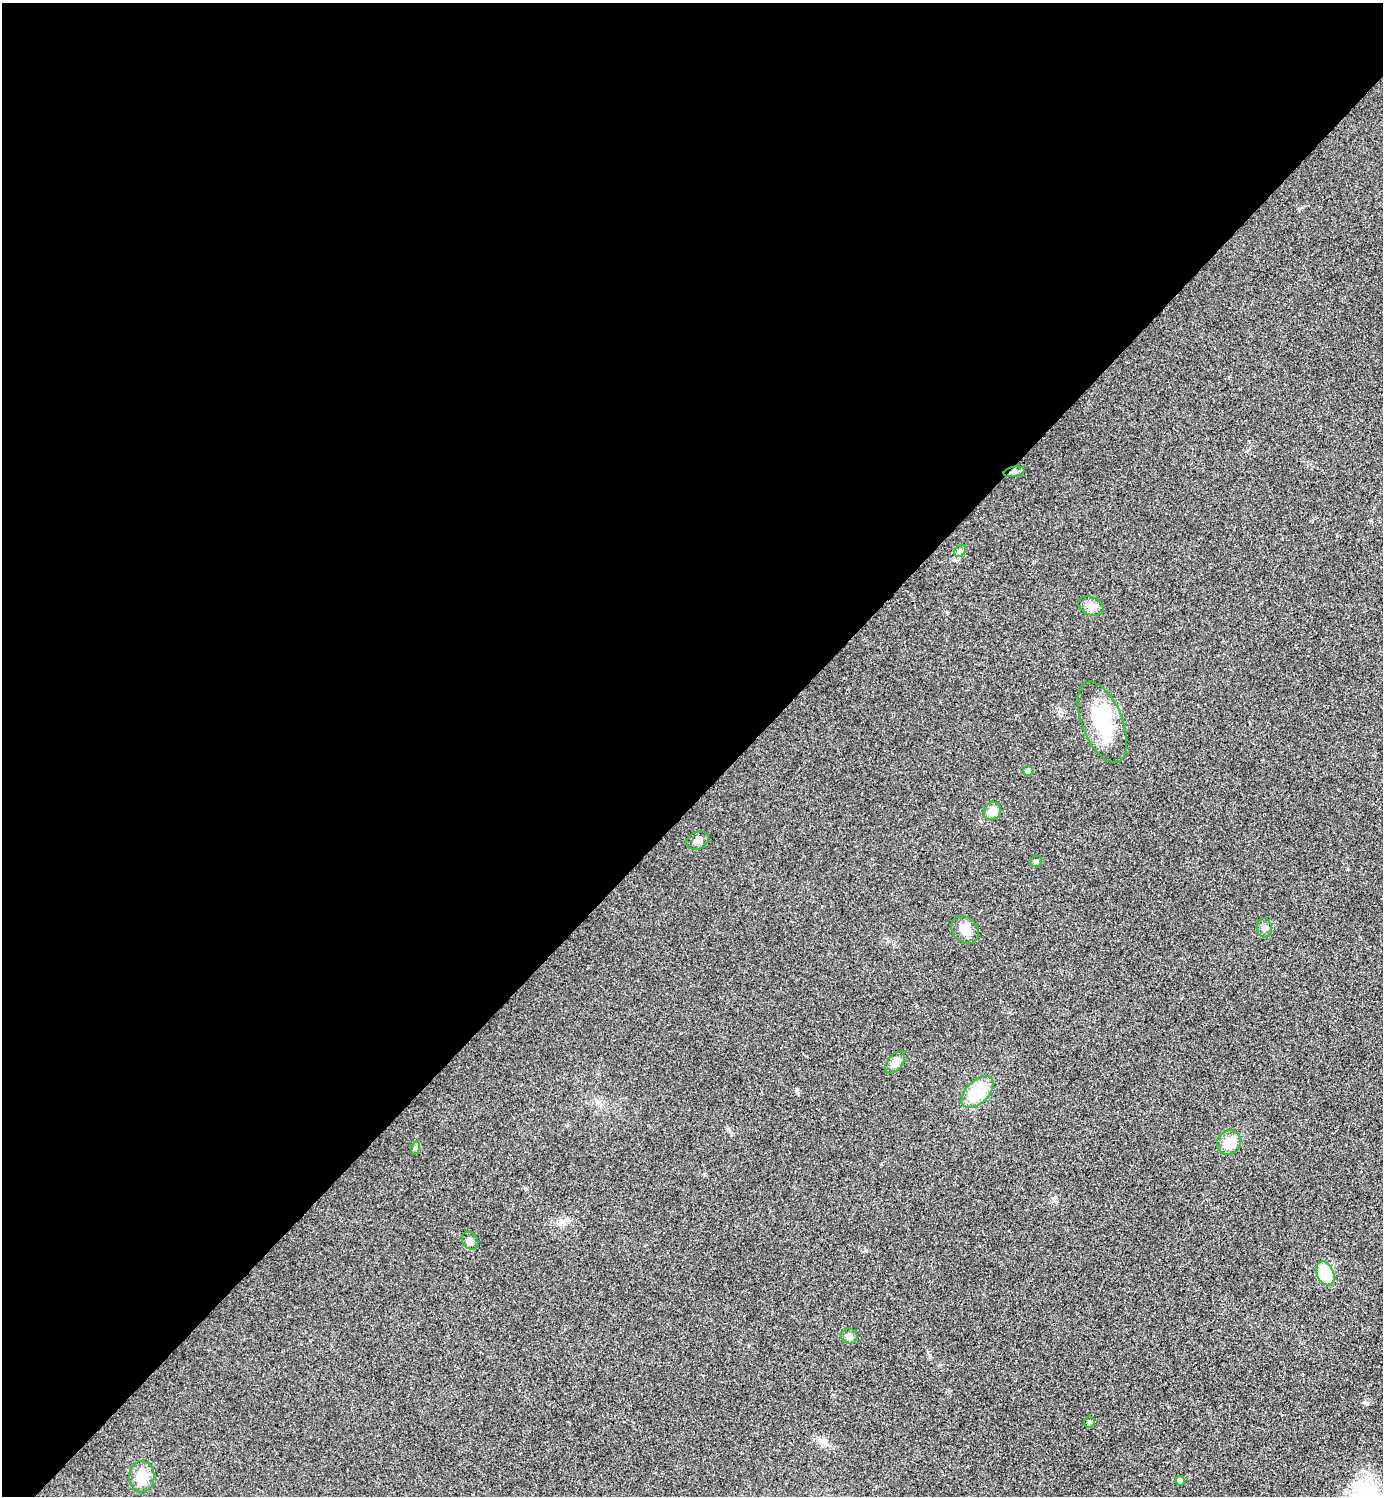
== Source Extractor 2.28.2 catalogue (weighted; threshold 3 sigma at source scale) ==
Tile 2 of 4 x 4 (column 2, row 1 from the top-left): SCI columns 1540-2920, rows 4488-5981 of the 5984 x 5984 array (HDU 1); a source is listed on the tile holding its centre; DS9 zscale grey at full resolution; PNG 1385 x 1498 px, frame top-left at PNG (2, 3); each listed source drawn as its Kron ellipse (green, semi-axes under 4 px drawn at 4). Shown black and unused: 54% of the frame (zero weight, under 3 of 4 exposures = <1% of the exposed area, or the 3 px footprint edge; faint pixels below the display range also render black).
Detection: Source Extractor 2.28.2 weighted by HDU 2 'WHT'; one run over the whole footprint, this tile lists its part. Background 0.0194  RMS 0.0053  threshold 0.024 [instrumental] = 3 sigma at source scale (4.5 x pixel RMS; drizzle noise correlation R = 1.50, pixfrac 1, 0.05/0.05 arcsec/px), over >= 5 px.
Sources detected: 20; all 20 listed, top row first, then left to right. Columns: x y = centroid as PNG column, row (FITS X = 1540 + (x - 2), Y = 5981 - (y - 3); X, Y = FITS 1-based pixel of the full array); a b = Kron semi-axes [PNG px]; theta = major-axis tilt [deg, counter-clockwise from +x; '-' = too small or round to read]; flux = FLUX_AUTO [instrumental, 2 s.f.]
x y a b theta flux
1014 472 10 5 11 1.6
960 551 7 5 47 1.3
1091 606 13 9 -22 5
1102 722 43 20 -68 31
1028 771 5 5 - 3.2
992 811 9 8 - 5.2
698 841 12 8 25 2.7
1036 861 6 5 - 0.83
1264 928 10 7 -80 2.2
965 930 15 12 -46 6.3
895 1062 13 7 50 4.6
977 1092 19 11 44 21
1229 1143 12 11 - 8.3
415 1148 7 4 72 1
470 1241 10 7 -53 2.4
1325 1273 12 8 -66 24
849 1336 8 7 - 2.9
1089 1422 5 5 - 0.73
142 1477 15 12 86 9.9
1180 1481 5 4 - 2.3
Unlisted compact peaks at least as high as the median listed source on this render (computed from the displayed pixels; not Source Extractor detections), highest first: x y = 1365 1402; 797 1091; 866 1250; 947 612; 728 1129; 526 1189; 930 1355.